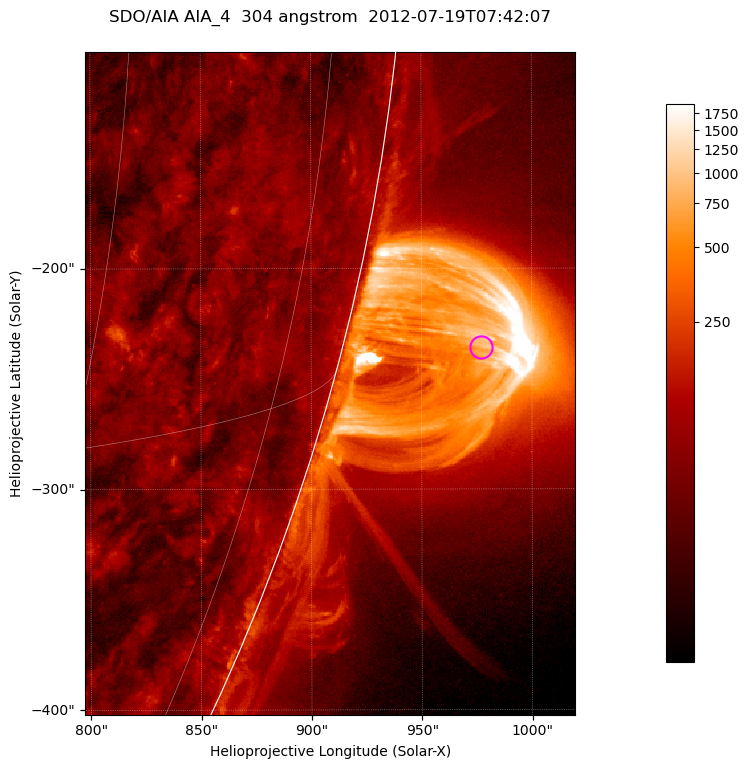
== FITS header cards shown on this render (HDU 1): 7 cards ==
TELESCOP= 'SDO/AIA '           / For AIA: SDO/AIA
INSTRUME= 'AIA_4   '           / For AIA: AIA_ATA1, AIA_ATA2, AIA_ATA3 or AIA_AT
WAVELNTH=                  304 / [angstrom] Wavelength
WAVEUNIT= 'angstrom'           / Wavelength unit: angstrom
DATE-OBS= '2012-07-19T07:42:07.123' / [ISO] Date when observation started; ISO 8
CTYPE1  = 'HPLN-TAN'           / CTYPE1; Typically HPLN
CTYPE2  = 'HPLT-TAN'           / CTYPE2; Typically HPLT

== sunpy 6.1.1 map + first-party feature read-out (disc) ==
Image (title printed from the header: SDO/AIA AIA_4  304 angstrom  2012-07-19T07:42:07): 370 x 500 px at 0.6 arcsec/px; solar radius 944 arcsec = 1573 px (partial field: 1.2% of the solar disc is inside the frame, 49% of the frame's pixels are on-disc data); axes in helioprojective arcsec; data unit not stated in the header (colour bar unlabelled)
Orientation: roll -0.132 deg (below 1 deg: not rotated)
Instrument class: DISC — disc imager (sunpy class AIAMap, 304 A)
Bright regions (active regions / flare kernels): reference = the on-disc median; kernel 3 px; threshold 5 sigma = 123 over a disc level ~61.4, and >= 1.15x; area >= 185 px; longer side >= 4 px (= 2.4 arcsec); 0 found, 0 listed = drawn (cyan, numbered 1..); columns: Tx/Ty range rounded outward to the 2 arcsec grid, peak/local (2 s.f.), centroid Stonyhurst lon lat
Off-limb structures (1.02-1.3 R_sun): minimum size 92 px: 3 found; the strongest spans PA ~250..260 deg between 1.02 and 1.14 R_sun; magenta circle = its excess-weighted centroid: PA ~255 deg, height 1.06 R_sun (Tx ~976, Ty ~-236 arcsec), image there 15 x the reference